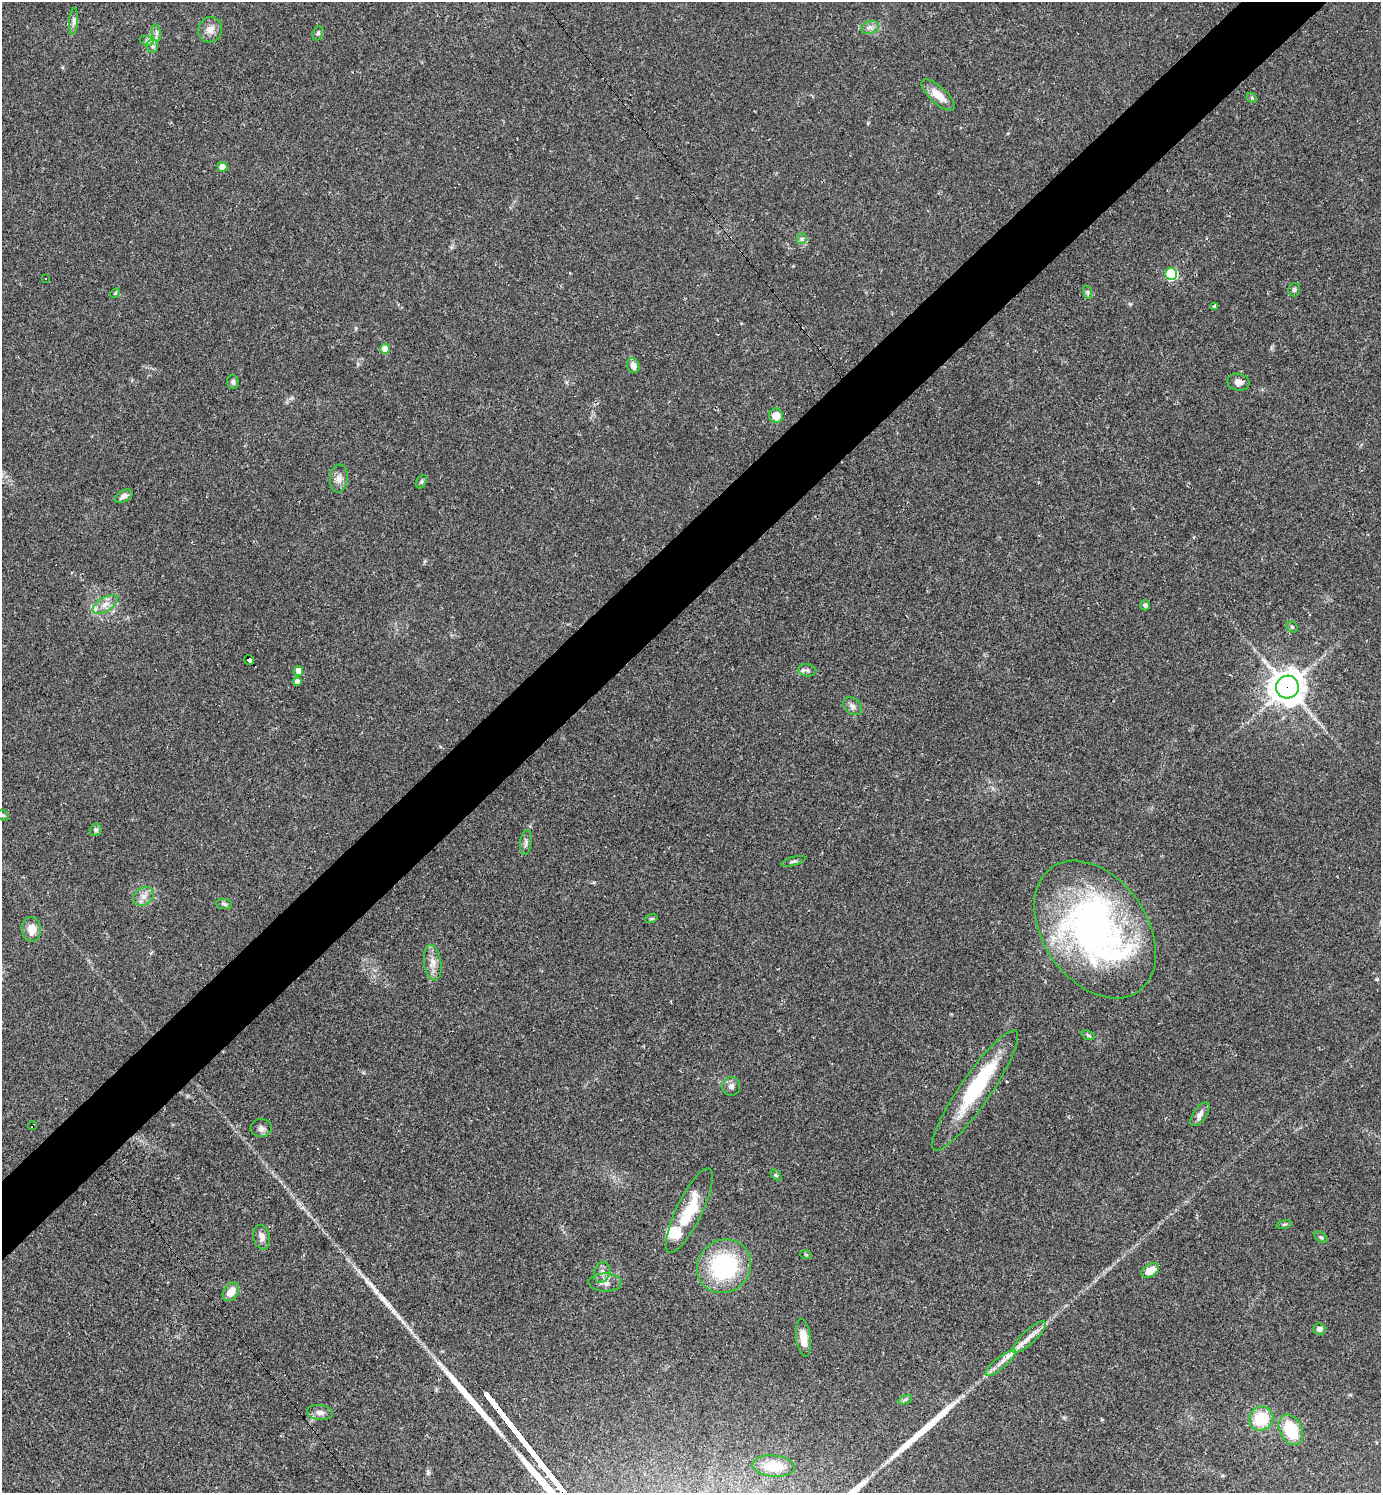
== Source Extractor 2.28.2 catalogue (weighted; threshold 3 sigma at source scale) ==
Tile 10 of 4 x 4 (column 2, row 3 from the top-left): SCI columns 1674-3052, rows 1492-2982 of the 5962 x 5964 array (HDU 1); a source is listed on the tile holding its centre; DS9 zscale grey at full resolution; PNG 1383 x 1495 px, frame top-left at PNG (2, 2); each listed source drawn as its Kron ellipse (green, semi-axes under 4 px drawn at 4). Shown black and unused: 5% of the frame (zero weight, under 2 of 3 exposures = <1% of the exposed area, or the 3 px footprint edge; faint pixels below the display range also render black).
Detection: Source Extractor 2.28.2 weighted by HDU 2 'WHT'; one run over the whole footprint, this tile lists its part. Background 0.0346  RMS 0.0062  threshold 0.0281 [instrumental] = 3 sigma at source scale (4.5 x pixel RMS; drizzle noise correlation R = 1.50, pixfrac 1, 0.05/0.05 arcsec/px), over >= 5 px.
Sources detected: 86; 1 inside a brighter object's white glare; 9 cosmic-ray / hot-pixel residue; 3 long thin detections or spike segments (spike, bleed or trail) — neither listed nor drawn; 3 inside a brighter listed object's ellipse — not listed separately; the other 70 listed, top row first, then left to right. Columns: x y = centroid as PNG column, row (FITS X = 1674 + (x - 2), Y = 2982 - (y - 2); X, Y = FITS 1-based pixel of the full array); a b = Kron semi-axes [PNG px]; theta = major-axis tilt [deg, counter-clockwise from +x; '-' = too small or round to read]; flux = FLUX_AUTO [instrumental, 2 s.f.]
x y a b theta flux
73 21 13 4 87 2.2
870 27 9 6 17 2.4
210 30 13 11 63 4.7
156 33 8 4 -82 1.7
318 33 7 5 70 1.3
147 41 7 4 -18 1.4
152 46 6 6 - 1.8
938 95 21 8 -42 7.9
1252 98 6 4 -46 0.78
222 167 5 4 - 7.8
802 239 5 5 - 1.1
1171 274 6 5 - 60
46 278 2 2 - 0.5
1294 290 7 6 - 1.3
1087 292 7 4 -71 1.1
115 293 5 4 - 0.71
1214 306 4 3 - 0.68
385 349 5 5 - 8.9
633 366 7 6 - 5.3
233 382 7 6 - 1.6
1238 382 11 8 -12 3.6
776 416 7 7 - 7.5
339 478 14 9 84 3.9
421 482 7 5 59 1.1
124 496 9 5 31 2.5
105 604 14 7 31 4.4
1145 605 5 5 - 1.4
1292 627 6 5 - 0.97
249 660 5 4 - 63
807 670 9 6 -7 1.8
298 671 5 4 - 4.5
297 682 4 4 - 3.2
1287 687 11 11 - 1000
852 706 10 7 -42 2.6
3 815 6 5 - 0.83
96 830 6 6 - 1.6
526 842 12 5 83 2
794 861 13 3 16 1.4
144 896 11 8 34 3.9
224 904 8 5 -8 1.4
651 919 6 4 18 0.91
32 929 12 9 -85 7
1095 930 76 52 -55 250
433 963 18 8 -82 5.6
1088 1035 7 4 -20 1.1
731 1086 9 9 - 2.6
975 1090 72 15 55 49
1200 1114 14 6 55 3.1
33 1126 4 2 - 1.4
261 1128 10 9 - 2.7
776 1175 6 4 -44 0.81
689 1211 46 13 64 23
1284 1224 8 4 9 0.85
262 1237 12 8 -77 3.5
1321 1237 7 5 -37 1.1
806 1255 6 3 -20 0.56
724 1266 28 26 40 63
1150 1271 9 6 31 8.3
602 1272 11 7 75 3.1
605 1283 16 9 -1 4.4
231 1292 10 7 55 6.6
1319 1329 6 6 - 2.3
1029 1337 22 6 43 6.1
803 1338 19 7 -83 8.1
1001 1363 19 5 40 4.5
905 1400 7 4 21 1.3
320 1412 13 7 -7 3.3
1261 1419 12 11 - 21
1291 1430 16 11 -64 23
774 1466 21 10 -5 12
Overlapping masked pixels (flux is a lower limit): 3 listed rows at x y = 249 660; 1287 687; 33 1126